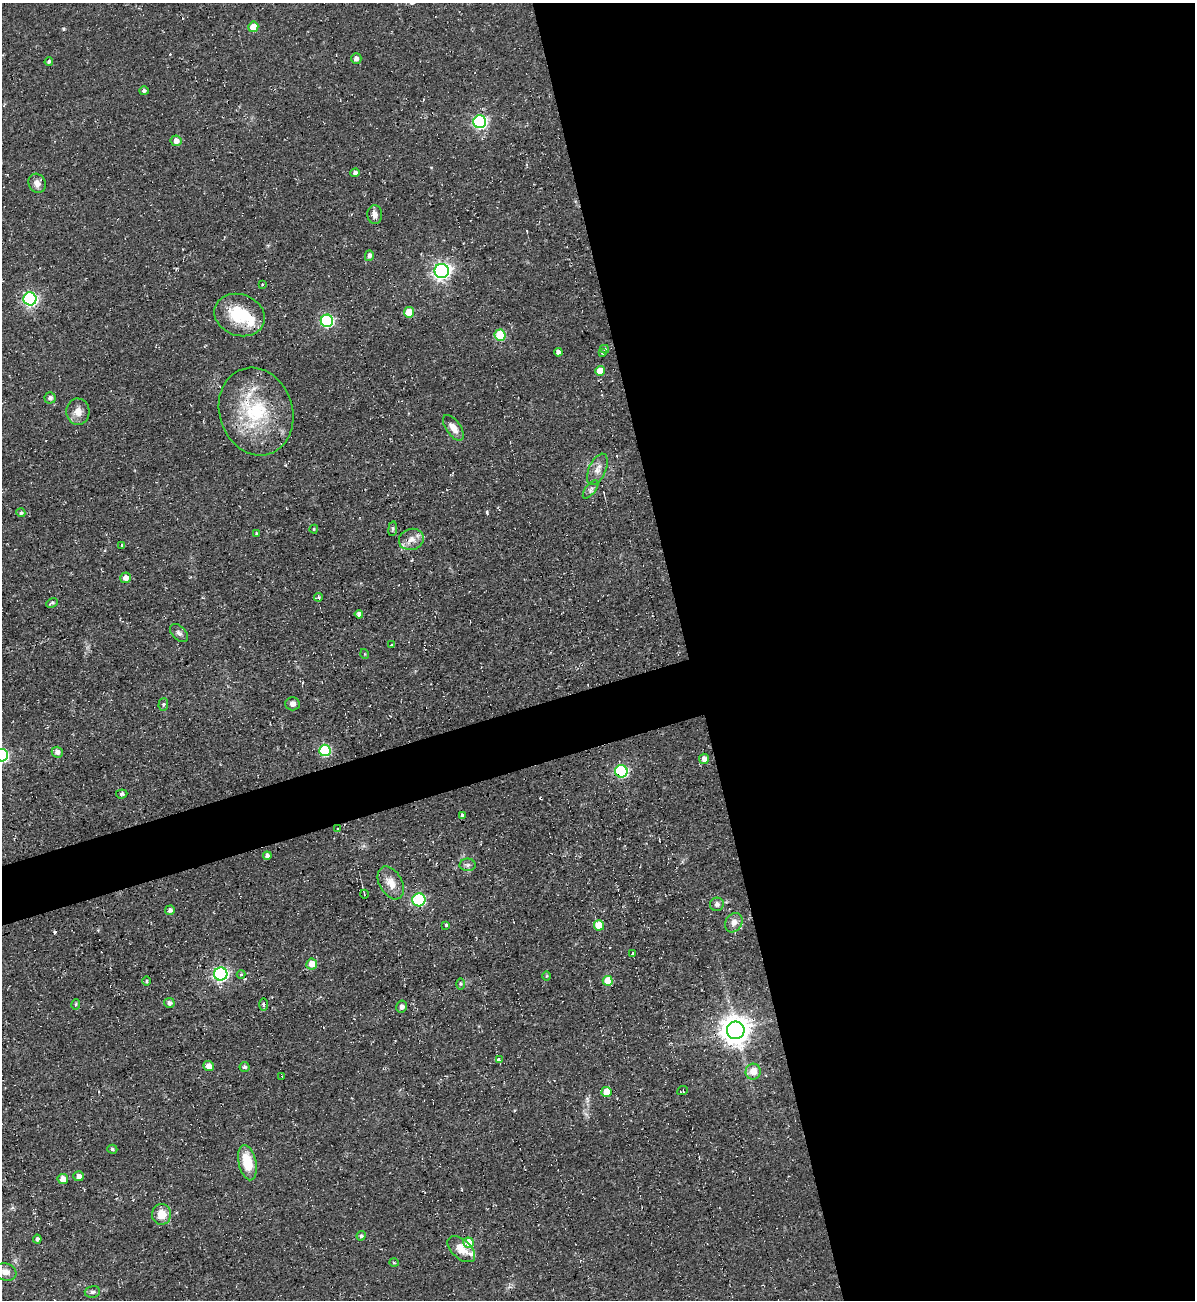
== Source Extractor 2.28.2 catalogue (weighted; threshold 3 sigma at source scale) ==
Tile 8 of 4 x 4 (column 4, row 2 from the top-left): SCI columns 3841-5033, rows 2632-3929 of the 5180 x 5227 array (HDU 1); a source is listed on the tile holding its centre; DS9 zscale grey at full resolution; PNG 1197 x 1302 px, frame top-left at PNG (2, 3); each listed source drawn as its Kron ellipse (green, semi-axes under 4 px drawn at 4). Shown black and unused: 45% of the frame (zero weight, under 2 of 3 exposures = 2% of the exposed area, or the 3 px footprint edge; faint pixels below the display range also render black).
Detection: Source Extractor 2.28.2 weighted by HDU 2 'WHT'; one run over the whole footprint, this tile lists its part. Background 0.0433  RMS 0.0078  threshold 0.0349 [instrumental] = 3 sigma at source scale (4.5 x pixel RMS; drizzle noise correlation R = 1.50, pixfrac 1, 0.05/0.05 arcsec/px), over >= 5 px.
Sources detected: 101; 7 cosmic-ray / hot-pixel residue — neither listed nor drawn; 2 inside a brighter listed object's ellipse — not listed separately; the other 92 listed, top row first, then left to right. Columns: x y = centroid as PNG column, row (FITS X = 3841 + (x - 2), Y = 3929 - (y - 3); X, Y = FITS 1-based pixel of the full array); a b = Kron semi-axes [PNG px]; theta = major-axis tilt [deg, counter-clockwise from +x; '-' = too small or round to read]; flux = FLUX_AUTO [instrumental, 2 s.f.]
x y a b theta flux
253 27 5 5 - 12
356 58 5 5 - 2.4
49 62 4 3 - 1.5
144 91 5 4 - 2
480 122 6 6 - 140
176 141 5 5 - 5.7
355 173 5 4 - 2.3
37 183 10 8 -63 4.8
375 215 9 7 -87 3.8
369 256 5 4 - 2.4
442 271 7 7 - 290
262 284 3 3 - 1.2
30 299 6 6 - 160
409 312 5 5 - 16
240 315 26 20 -20 32
327 321 6 6 - 94
500 335 5 5 - 35
605 349 4 4 - 1
558 352 4 4 - 3.2
602 353 3 3 - 0.9
600 371 5 5 - 13
50 398 5 5 - 2.5
256 411 44 36 -72 63
78 412 13 11 -86 7
453 428 15 7 -54 6.3
597 469 17 8 66 6
591 489 11 5 52 2.5
21 513 4 4 - 1.6
314 529 4 4 - 0.92
393 529 7 3 82 1.1
256 533 3 2 - 0.6
411 539 12 10 17 7
122 545 4 3 - 0.66
125 578 5 5 - 5
319 597 4 4 - 1.3
52 603 6 3 26 1.3
359 614 4 4 - 3.4
179 633 11 6 -45 2.7
391 645 3 2 - 0.68
365 654 5 3 - 0.61
292 704 7 6 - 3.7
163 705 6 5 - 1.5
325 750 6 5 - 57
57 752 5 5 - 3.5
2 755 6 6 - 120
704 759 5 5 - 4.5
621 771 6 6 - 96
122 794 5 4 - 1.5
462 815 4 3 - 6.4
337 829 3 3 - 1.9
267 856 4 4 - 2.8
468 865 8 6 2 2.5
391 883 18 11 -61 9.4
364 894 4 3 - 0.57
419 900 6 6 - 75
717 904 7 6 - 3.1
170 910 5 4 - 2.4
734 923 10 8 60 4.3
446 925 4 3 - 0.86
599 925 5 5 - 16
633 954 3 3 - 7.9
312 964 5 5 - 9.3
221 974 6 6 - 170
241 974 4 4 - 0.94
546 976 5 3 - 0.72
146 981 5 3 - 0.82
608 981 5 5 - 17
460 984 6 4 -89 1.1
169 1003 5 5 - 2.3
76 1004 5 4 - 1.1
263 1005 6 3 -89 1.2
402 1007 6 5 - 2.6
736 1030 9 9 - 1100
499 1060 3 3 - 17
208 1066 5 5 - 5.2
244 1067 5 5 - 1.6
753 1072 8 7 - 9.2
282 1076 3 2 - 1.6
682 1091 5 3 - 2.4
607 1092 5 5 - 15
112 1149 5 4 - 1.2
247 1163 18 8 -77 22
79 1176 5 5 - 3.3
63 1179 5 5 - 5.9
161 1214 10 9 - 11
361 1236 5 4 - 1.5
37 1239 4 3 - 1.8
469 1243 5 5 - 20
461 1249 16 9 -42 11
394 1262 4 3 - 0.76
6 1272 11 8 -17 5.9
92 1292 8 5 14 2
Overlapping masked pixels (flux is a lower limit): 2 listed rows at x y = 621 771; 462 815
Isophote crosses this tile's border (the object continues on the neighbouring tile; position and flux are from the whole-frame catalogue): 1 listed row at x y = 2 755